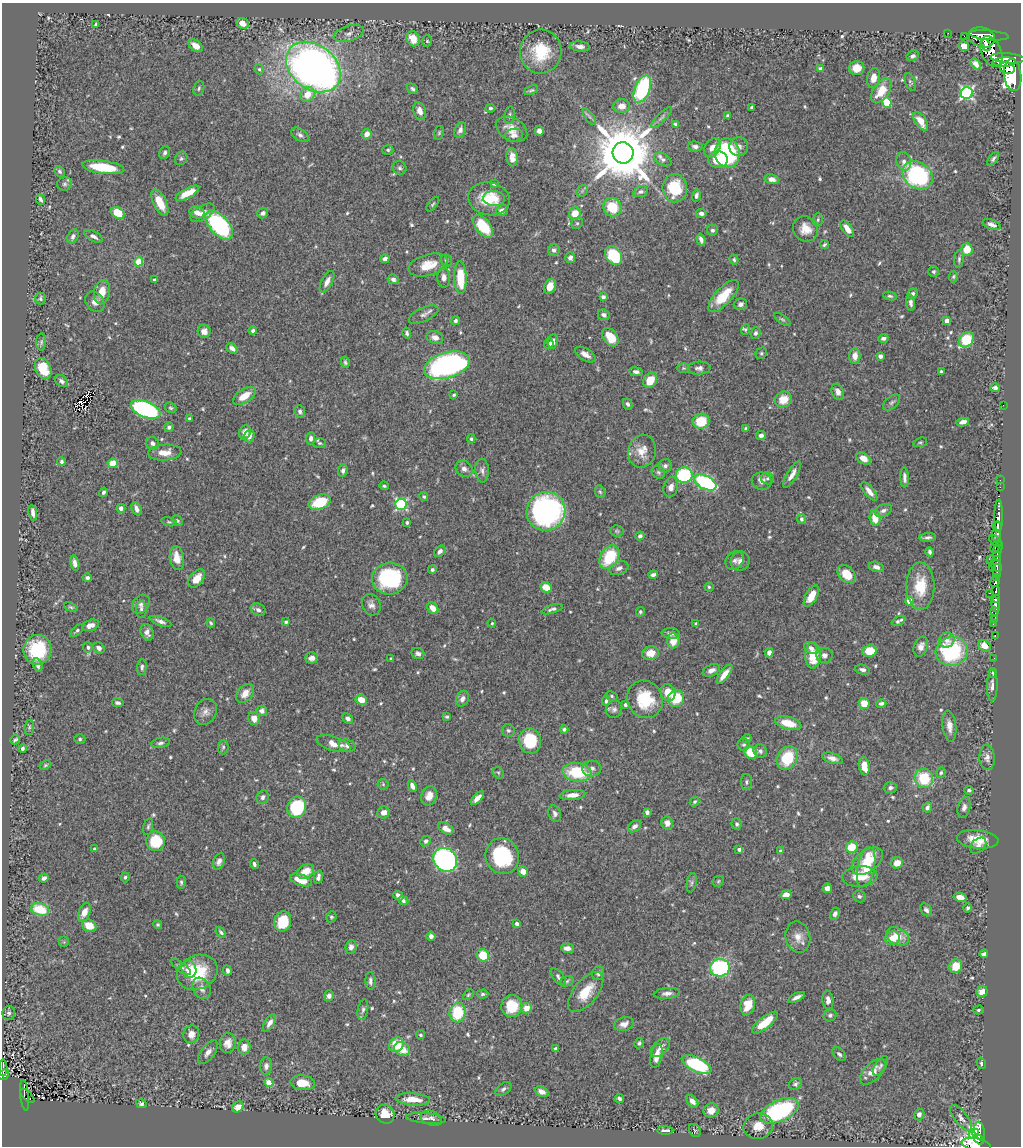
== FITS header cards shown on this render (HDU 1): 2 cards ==
NAXIS1  =                 1019
NAXIS2  =                 1144

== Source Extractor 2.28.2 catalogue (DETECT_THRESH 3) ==
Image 1019 x 1144 px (HDU 1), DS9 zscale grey, 1 PNG px = 1 image px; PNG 1023 x 1148 px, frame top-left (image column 1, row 1144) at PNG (2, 3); each listed source drawn as its Kron ellipse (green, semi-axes under 4 px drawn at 4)
Background 0.729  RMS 0.016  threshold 0.0472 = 3 sigma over >= 5 px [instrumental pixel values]
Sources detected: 629; of the 629, the 500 brightest by FLUX_AUTO listed and drawn (129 fainter detections omitted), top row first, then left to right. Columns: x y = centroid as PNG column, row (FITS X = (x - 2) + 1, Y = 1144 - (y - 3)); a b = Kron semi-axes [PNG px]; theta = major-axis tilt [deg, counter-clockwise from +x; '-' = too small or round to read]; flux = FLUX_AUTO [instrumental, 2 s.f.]
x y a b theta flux
243 23 6 5 - 9.4
96 24 4 3 - 2.1
349 33 15 7 17 6.2
948 33 2 2 - 4.3
989 35 20 5 -5 540
964 36 2 2 - 4.9
982 37 13 10 -17 1000
413 39 8 6 -61 16
427 41 5 5 - 1.6
986 45 6 3 -66 560
196 46 8 5 -38 11
580 46 10 5 -7 5.1
964 46 5 4 - 11
991 51 16 10 -66 1500
541 52 22 20 86 42
913 56 6 5 - 3
1008 58 17 5 -4 2100
1004 62 11 5 3 920
975 64 6 4 -45 6
313 67 30 22 -37 720
857 68 7 7 - 11
1007 68 7 6 - 820
259 69 5 4 - 1.6
820 69 4 3 - 5.1
1013 75 16 8 -83 4100
873 78 10 6 80 9.6
910 82 9 5 -68 2
199 88 7 5 71 2.2
413 89 6 4 -40 2.3
642 89 14 7 68 99
531 90 7 4 24 1.9
881 91 14 8 55 23
967 93 6 6 - 210
307 94 8 7 - 15
887 102 5 5 - 51
622 106 8 7 - 9.7
752 107 3 3 - 1.7
490 108 5 4 - 2
420 111 9 6 -71 7.6
509 115 8 5 79 2.5
727 116 3 3 - 1.7
589 117 10 4 -55 2.7
661 117 14 4 45 3.3
921 121 10 5 -57 14
676 124 3 3 - 1.9
511 129 17 11 -30 14
460 130 8 5 67 4.6
539 131 5 4 - 5.7
439 133 7 5 74 1.7
367 134 5 5 - 7.3
300 135 9 6 -35 3.7
514 135 9 6 10 5.6
695 146 7 5 -8 3.3
739 147 9 9 - 5.7
712 148 10 7 54 7.5
388 150 5 4 - 1.8
165 153 6 5 - 2.8
623 153 10 10 - 9500
727 153 15 12 -80 150
512 157 9 5 -86 7.5
181 158 7 6 - 2.2
993 159 8 4 52 2.3
663 160 9 6 -27 4.3
718 160 10 8 -3 19
904 161 9 7 -72 4.9
103 167 21 6 -8 38
400 168 7 6 - 2.6
59 171 6 4 -46 2.2
917 175 16 13 -37 150
772 179 7 5 -13 6.2
65 184 7 6 - 2.4
494 184 4 3 - 2
675 188 14 12 -82 49
582 191 6 5 - 1.9
641 192 7 5 16 3.4
187 193 13 5 28 20
696 196 6 4 75 2.7
494 198 11 7 -4 8.6
41 199 5 3 - 2.5
489 199 21 16 -11 32
160 202 14 6 -64 19
433 204 8 3 51 1.6
612 207 9 9 - 33
502 211 6 5 - 5.9
197 212 8 6 -21 8
118 213 7 5 -34 27
202 213 13 7 32 6.5
263 213 5 5 - 4.1
575 213 6 5 - 19
701 214 5 4 - 3.8
818 220 7 5 86 2.1
577 223 6 5 - 1.9
219 225 17 9 -47 160
992 225 10 5 -20 4.6
483 226 13 7 -51 39
806 229 13 12 - 13
847 229 10 5 -54 9.2
712 230 6 5 - 2.9
73 236 7 5 62 3.1
93 236 10 5 -28 4
701 239 6 4 -73 3.8
824 245 4 3 - 1.7
967 249 6 5 - 21
554 250 6 5 - 3.1
614 255 10 7 -56 54
570 258 5 5 - 3.9
385 259 4 4 - 4.4
959 259 9 4 85 2.4
446 260 6 5 - 2.2
734 260 5 4 - 1.8
139 262 4 4 - 35
428 265 20 10 16 20
934 272 5 5 - 2.1
953 276 6 4 86 1.6
444 277 10 6 -89 4.7
460 278 16 6 -88 39
393 279 5 4 - 3
154 280 3 3 - 2.6
327 282 12 5 62 7.2
550 286 8 5 67 12
102 292 12 8 79 14
913 294 5 5 - 2.7
724 296 20 8 47 30
890 296 7 4 -9 2.1
603 297 4 4 - 4.5
40 299 6 5 - 2.2
95 302 11 8 -53 6.9
911 303 8 4 -84 3.7
740 304 7 5 18 3.7
424 315 16 7 25 5.1
604 315 6 5 - 3.9
782 319 9 4 -35 1.9
455 321 4 4 - 3.3
947 321 4 4 - 8.7
745 330 5 4 - 1.6
204 331 6 6 - 5.7
253 331 4 4 - 2.5
407 333 5 4 - 2.6
755 333 6 4 67 2.9
435 337 8 6 -21 6.3
610 337 10 7 -53 19
883 338 5 4 - 3.1
966 340 8 6 46 51
553 341 7 5 81 5.3
41 342 8 5 89 2.1
549 344 5 4 - 3.3
232 348 6 4 -40 4.9
761 353 6 5 - 1.7
585 355 11 6 -32 6.4
855 356 7 5 86 9.2
880 356 4 4 - 3.7
345 362 6 4 -80 1.9
447 365 23 12 17 260
43 368 11 7 -64 30
684 368 6 5 - 1.7
699 368 11 6 3 4.8
636 372 7 4 -8 4.2
941 372 3 3 - 1.9
650 380 8 6 58 18
61 381 7 5 -36 3.4
995 388 4 4 - 3.1
838 392 8 6 -66 5.2
454 395 4 3 - 1.5
245 396 13 6 32 18
783 399 8 7 - 17
892 402 10 6 41 2.9
628 404 6 4 -63 3.1
1003 405 2 2 - 16
171 408 6 5 - 1.7
146 409 15 8 -22 170
300 412 6 5 - 3.4
189 419 4 3 - 2.6
701 421 8 7 - 31
963 422 6 4 11 5.9
169 427 5 4 - 2.6
746 429 3 3 - 1.5
245 432 7 6 - 7.5
761 435 5 4 - 3.7
249 436 6 5 - 9.1
311 438 6 4 84 3.8
471 439 4 4 - 1.9
920 442 7 4 19 1.6
152 443 7 6 - 3.9
320 443 6 5 - 1.6
642 451 16 14 77 15
165 453 17 8 4 12
863 458 8 5 -30 9.2
61 462 4 4 - 2.2
113 463 5 4 - 15
665 466 7 6 - 3.5
464 469 9 7 -38 5
482 470 12 7 -85 4.4
343 471 6 5 - 3.7
658 472 7 6 - 2.3
684 475 8 7 - 83
792 475 15 5 59 7.1
767 478 6 6 - 2.2
904 478 10 4 -88 3.8
1000 480 2 2 - 7.8
762 481 10 8 -9 5.7
705 482 12 6 -27 140
384 486 5 4 - 1.8
671 487 10 7 75 7.2
1000 487 2 2 - 6
869 491 11 4 -51 7.6
103 492 5 4 - 2.6
600 492 6 5 - 1.7
424 497 4 3 - 1.7
320 502 11 7 20 38
401 504 6 5 - 130
121 508 4 4 - 4.7
136 509 7 4 -67 4.7
883 510 9 6 22 4
546 511 20 19 - 290
33 513 8 4 -80 4.6
999 516 16 3 89 750
875 518 8 5 -86 19
801 519 5 4 - 2.9
177 521 6 4 -46 1.9
169 522 7 4 -13 1.6
407 523 3 3 - 2.5
998 526 5 3 - 300
617 531 7 5 -3 1.8
996 535 5 5 - 120
640 536 4 4 - 2.5
928 537 8 4 5 3
996 541 8 4 -37 140
995 547 5 3 - 72
998 549 8 3 73 80
440 551 6 4 46 4.2
930 552 4 3 - 2.6
997 556 4 2 - 75
609 557 13 9 59 44
177 558 12 7 -81 14
735 560 10 8 52 4.4
990 560 3 2 - 6.5
740 561 10 9 - 5.3
75 563 7 4 -76 4.7
997 566 7 4 -59 190
876 567 7 5 -14 4.3
992 567 3 2 - 120
619 568 10 6 23 4.9
432 570 4 4 - 2.8
997 571 7 3 90 170
847 574 10 7 -46 19
653 575 5 3 - 3.1
997 577 3 3 - 140
87 578 5 4 - 2.7
197 579 10 6 52 13
390 579 18 16 3 90
995 582 6 3 63 230
920 586 23 14 -90 33
546 587 6 5 - 15
709 587 4 4 - 1.6
996 591 4 3 - 180
989 593 3 2 - 12
811 596 12 5 60 16
995 599 4 3 - 300
909 601 4 4 - 15
141 604 10 8 53 4.6
371 605 11 9 -64 5.6
996 605 7 3 -81 460
71 607 7 4 -17 1.7
433 608 6 5 - 13
141 609 8 5 89 2.5
552 609 11 4 18 3.3
258 610 8 6 -26 3.6
995 611 4 3 - 100
640 612 5 4 - 1.7
995 620 4 3 - 110
160 621 11 4 -19 4.3
899 621 7 3 26 3
286 622 4 4 - 2
211 623 4 3 - 1.8
492 623 4 4 - 1.6
696 623 4 3 - 1.6
993 624 2 2 - 6.1
91 625 9 5 16 7.6
77 631 8 4 42 2
147 632 8 6 -66 6
671 634 9 5 -6 3.6
995 636 3 2 - 18
947 640 7 7 - 7.6
673 641 7 6 - 13
984 646 7 5 -33 10
88 647 5 5 - 3.1
921 647 10 7 70 6.6
99 648 6 5 - 4.1
811 648 7 5 -33 5.1
37 650 15 14 - 52
869 651 7 6 - 25
952 651 16 14 15 100
650 653 8 7 - 13
769 653 5 4 - 5.7
418 654 7 5 -26 3.9
813 655 13 7 88 27
824 655 8 7 - 4.7
312 658 6 5 - 7.1
994 658 2 2 - 4
391 659 3 3 - 1.5
38 665 7 4 -77 3.9
142 667 8 5 87 3.3
711 670 9 5 25 5.6
862 670 8 4 -13 3
993 673 5 3 - 1.6
724 674 11 4 53 12
992 685 16 5 90 5.6
245 693 11 7 49 10
668 693 9 7 -73 19
612 696 6 4 -29 1.6
462 699 8 6 66 5.5
645 699 19 17 -59 46
676 699 8 8 - 31
361 700 6 5 - 16
606 701 5 4 - 2.4
118 703 6 4 -8 2.8
864 703 5 5 - 17
881 704 5 4 - 2.6
625 705 4 3 - 2.4
614 709 9 8 - 3.8
262 711 5 5 - 4
205 712 13 11 61 7.3
447 717 4 3 - 1.7
254 718 6 6 - 9.2
348 718 6 5 - 4.3
788 723 13 6 -14 24
949 726 15 7 -84 8.7
29 727 7 4 83 1.6
564 729 4 3 - 2.2
508 730 6 6 - 2.8
80 739 5 5 - 1.9
747 739 4 4 - 2
15 740 5 3 - 2
530 741 12 11 - 40
160 743 10 5 10 3.1
334 744 18 7 -17 12
744 745 6 6 - 2.3
347 746 8 6 -15 4
223 747 7 5 89 2.1
22 748 4 4 - 2.7
760 751 7 6 - 3.2
751 752 7 6 - 27
787 758 12 9 57 44
832 758 10 5 -17 5.6
987 758 12 7 -86 5.7
45 765 6 4 27 1.5
864 766 9 5 -81 16
592 769 9 8 - 5.5
577 772 14 9 -7 58
498 773 6 5 - 1.7
941 773 5 4 - 1.6
924 778 10 9 - 45
746 782 8 5 -90 2.7
383 784 5 5 - 1.7
412 786 6 4 -65 4.6
890 788 6 5 - 2.9
969 790 5 4 - 2.6
572 795 13 5 5 8.2
429 796 10 7 68 11
263 797 7 5 65 3.4
477 798 8 4 47 7
695 802 5 4 - 1.6
297 807 11 9 69 78
927 807 5 4 - 3.7
964 807 10 6 76 4.7
383 812 6 5 - 6.5
647 812 4 4 - 4.8
555 813 8 6 -71 3.7
667 823 6 6 - 7.3
737 824 6 5 - 2.4
635 826 7 5 38 4.7
148 827 8 4 76 2.2
446 829 8 5 -32 6.9
978 839 21 9 -6 20
156 841 9 9 - 45
426 841 6 5 - 3
978 846 9 6 42 4.7
852 847 6 5 - 23
94 849 4 3 - 1.8
739 849 4 4 - 3.3
780 851 4 3 - 1.8
502 856 18 16 -70 80
445 860 13 11 -48 280
219 861 8 5 70 4.4
867 861 18 10 36 24
897 863 6 5 - 12
254 864 5 3 - 2.6
866 867 20 8 78 37
306 871 9 6 27 15
523 871 5 4 - 11
860 876 18 10 5 24
125 877 5 4 - 2
318 877 7 4 78 4.1
44 878 5 4 - 4.3
301 880 11 5 -19 16
718 881 6 5 - 1.6
181 882 6 4 -88 2
692 883 10 5 79 2.5
827 888 5 4 - 5.8
786 895 6 4 9 9.7
398 896 5 4 - 5.6
859 896 6 5 - 2.5
960 897 7 4 -11 8.3
403 901 5 4 - 3
968 908 5 4 - 2.1
40 909 9 6 -15 37
926 910 7 5 -53 3.5
84 912 10 5 69 10
835 914 6 4 62 3
331 917 5 5 - 1.8
283 921 10 8 75 40
517 924 4 3 - 3.1
158 925 4 4 - 1.8
89 926 7 6 - 19
221 932 6 3 -46 1.8
431 936 4 4 - 4.1
897 936 12 8 -25 15
798 937 16 12 -77 11
892 938 7 7 - 13
64 942 5 5 - 1.5
351 947 7 5 85 5
567 948 6 5 - 6.7
984 954 4 4 - 3.2
483 955 6 6 - 31
956 966 7 6 - 21
181 967 12 4 -37 4.3
720 968 10 9 - 120
189 969 9 7 -72 7.3
227 970 5 4 - 3.3
197 972 21 17 25 50
598 973 7 6 - 2.9
558 977 10 5 -51 3.1
370 981 9 5 -87 3.7
567 981 7 5 17 1.9
202 988 11 8 -59 6.9
586 992 24 12 51 24
982 992 5 5 - 12
667 993 13 5 5 4.8
482 994 6 4 3 2
468 995 6 4 45 1.6
329 996 5 4 - 4.9
797 997 9 3 26 5
828 1000 9 5 -84 6.2
748 1005 10 7 74 26
512 1006 11 10 - 33
526 1008 5 5 - 13
363 1010 10 5 80 3
978 1010 5 4 - 1.6
458 1012 10 8 83 47
9 1013 7 6 - 3
830 1015 7 5 29 2.4
270 1023 9 5 58 5.7
765 1023 16 6 39 27
624 1024 10 6 17 6.7
191 1034 9 8 - 8.1
421 1035 4 4 - 1.6
228 1043 10 8 78 8.1
639 1043 5 4 - 2
396 1045 8 6 52 27
244 1047 7 6 - 9.4
660 1047 12 7 41 6
402 1049 8 6 -27 18
555 1049 3 3 - 1.6
208 1052 14 6 53 6.4
839 1054 8 5 -43 2.9
656 1056 12 6 76 9.1
981 1063 6 4 -79 1.8
697 1065 16 7 -26 110
266 1066 8 6 85 4.6
880 1066 11 5 56 3
3 1068 8 3 -89 63
873 1072 16 8 45 13
4 1075 6 4 42 77
269 1083 4 4 - 29
303 1083 12 7 -6 17
795 1084 7 5 34 2.6
503 1089 9 5 36 3
541 1092 7 4 -24 6
24 1095 15 4 -84 100
27 1096 9 3 -45 39
413 1099 17 6 -4 17
619 1099 4 3 - 2.4
692 1101 7 5 -48 5.7
141 1104 5 4 - 2.2
238 1107 6 5 - 9.1
711 1110 8 7 - 9.6
779 1111 20 10 25 180
385 1114 10 9 - 21
919 1115 6 5 - 5.5
426 1118 20 5 -5 5.4
431 1118 11 7 -19 4
961 1118 15 6 -52 5.1
758 1126 15 12 12 15
695 1130 7 5 -55 1.7
665 1131 8 3 -1 3.6
980 1131 9 5 -76 260
975 1132 4 3 - 58
972 1135 3 3 - 52
979 1139 6 4 -46 1100
976 1144 15 6 -12 1600
At the frame edge (FLAGS 8, measured only in part): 3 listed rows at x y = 3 1068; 4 1075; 976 1144
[129 fainter detections neither listed nor drawn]